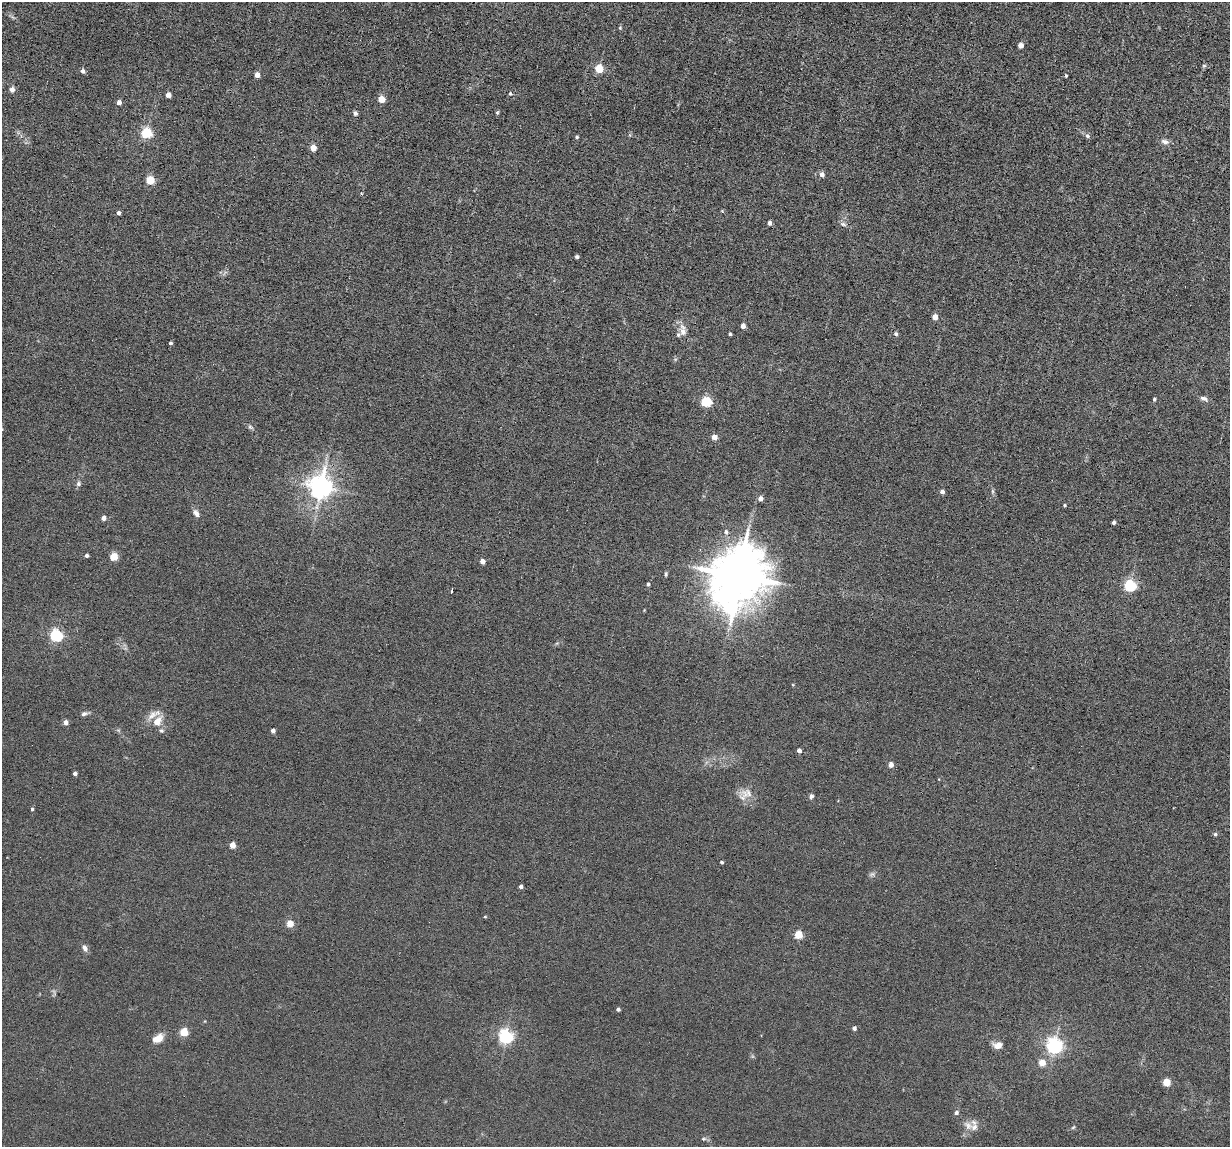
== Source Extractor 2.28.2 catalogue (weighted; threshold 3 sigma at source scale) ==
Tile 10 of 4 x 4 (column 2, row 3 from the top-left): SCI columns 1337-2564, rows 1302-2446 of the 5239 x 4989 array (HDU 1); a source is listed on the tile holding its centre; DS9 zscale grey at full resolution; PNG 1232 x 1149 px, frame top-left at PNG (2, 2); no overlay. Shown black and unused: <1% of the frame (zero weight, under 6 of 12 exposures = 6% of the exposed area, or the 3 px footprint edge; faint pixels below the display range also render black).
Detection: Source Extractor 2.28.2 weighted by HDU 2 'WHT'; one run over the whole footprint, this tile lists its part. Background 0.0129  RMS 0.0037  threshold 0.0153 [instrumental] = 3 sigma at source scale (4.09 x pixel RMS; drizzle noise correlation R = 1.36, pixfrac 0.8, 0.05/0.05 arcsec/px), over >= 5 px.
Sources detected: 95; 2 inside a brighter listed object's ellipse — not listed separately; the other 93 listed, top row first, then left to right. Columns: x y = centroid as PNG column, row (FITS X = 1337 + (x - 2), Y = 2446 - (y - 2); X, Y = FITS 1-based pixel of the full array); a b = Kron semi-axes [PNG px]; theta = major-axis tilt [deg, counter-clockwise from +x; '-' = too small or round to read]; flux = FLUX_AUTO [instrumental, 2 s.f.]
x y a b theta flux
620 28 5 4 - 0.39
1020 45 4 4 - 2.7
1204 66 6 5 - 0.53
599 68 5 5 - 13
83 71 5 4 - 1.1
257 75 4 4 - 2.8
1066 76 4 3 - 0.41
12 89 6 5 - 1.4
510 94 5 4 - 0.45
168 95 4 4 - 2.8
381 99 5 4 - 6.6
119 102 4 4 - 2
497 112 5 4 - 0.42
355 113 5 5 - 0.86
146 133 5 5 - 31
1087 136 7 5 -46 0.81
577 137 4 4 - 0.42
1165 142 11 7 -18 1.5
313 148 5 4 - 5
822 175 5 5 - 1.9
150 180 5 5 - 15
118 213 4 4 - 0.84
770 223 4 4 - 1.4
843 224 9 6 -11 0.97
577 257 4 3 - 0.73
935 317 4 4 - 3.6
743 326 4 4 - 1.9
683 330 18 9 -82 2.7
730 334 3 3 - 0.47
896 334 5 4 - 0.73
170 343 4 3 - 0.54
1204 398 10 6 -23 1.1
1154 399 4 4 - 0.55
706 401 5 5 - 28
250 427 8 5 -18 0.71
714 437 4 4 - 3.4
78 484 7 6 - 0.86
320 487 8 7 - 310
993 491 7 4 -90 0.53
942 492 4 4 - 1.5
760 498 4 4 - 1.9
1065 505 4 3 - 0.37
196 513 9 6 -56 1.6
104 518 4 4 - 1.7
1114 522 4 3 - 0.8
726 532 7 6 - 0.91
86 556 4 3 - 0.82
114 556 5 4 - 11
482 561 4 4 - 2.2
666 574 6 3 89 0.49
739 576 14 14 - 2100
648 584 4 4 - 0.72
1130 585 5 5 - 45
451 591 5 2 - 0.6
731 608 28 21 -34 41
56 635 5 5 - 55
84 714 8 5 20 0.94
152 715 20 8 37 2.8
65 722 4 4 - 2.1
157 722 10 8 61 4.2
118 730 6 4 -18 0.49
161 730 6 6 - 0.72
273 731 4 4 - 1.6
799 751 4 4 - 1.6
891 765 4 4 - 2.6
75 773 4 3 - 1.2
745 794 15 10 -72 3.5
811 796 6 5 - 0.85
32 809 4 3 - 0.55
1215 834 4 4 - 0.68
232 845 4 4 - 4.8
722 862 3 3 - 0.52
872 874 9 5 19 0.82
521 887 4 3 - 1.3
485 917 4 3 - 0.35
290 923 4 4 - 7.6
798 935 5 4 - 12
85 948 9 6 -63 1.4
54 992 10 3 -79 0.6
618 1009 3 3 - 0.87
204 1021 4 3 - 0.25
854 1028 4 4 - 1.2
184 1032 5 5 - 13
506 1036 6 5 - 85
158 1038 13 8 30 4.1
998 1045 11 8 4 2.5
1054 1046 6 6 - 110
1042 1062 4 4 - 6.5
1166 1082 5 4 - 11
956 1113 5 5 - 1
968 1125 14 10 -50 2.6
1073 1127 6 3 37 0.39
704 1139 7 5 19 0.62